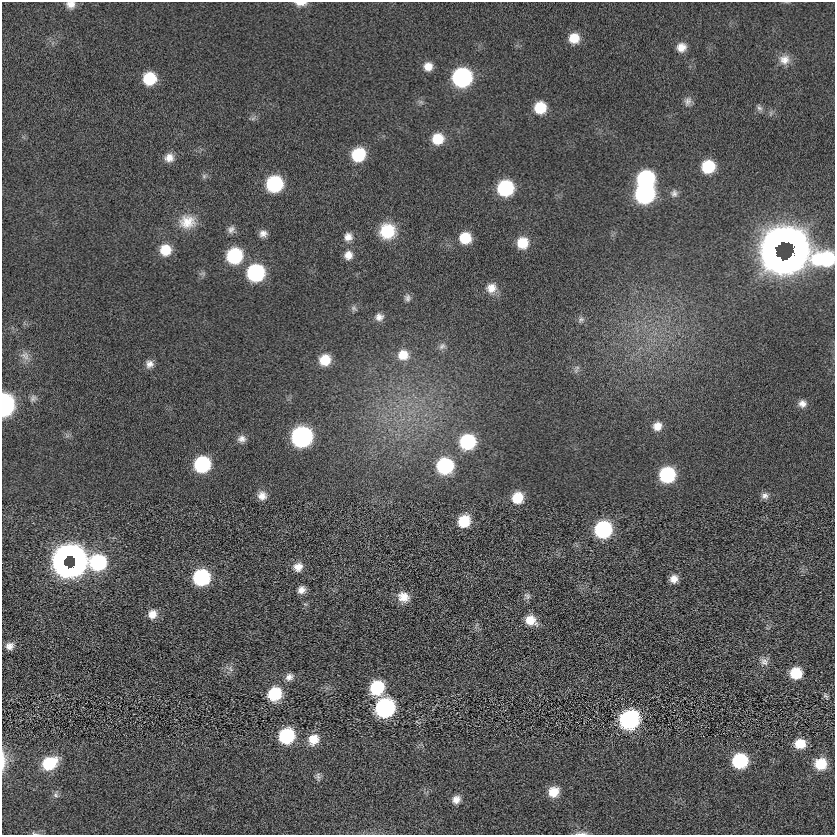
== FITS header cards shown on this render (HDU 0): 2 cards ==
NAXIS1  =                  833
NAXIS2  =                  833

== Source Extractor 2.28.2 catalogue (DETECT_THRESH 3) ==
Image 833 x 833 px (HDU 0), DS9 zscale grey, 1 PNG px = 1 image px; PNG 837 x 837 px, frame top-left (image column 1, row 833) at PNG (2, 2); no overlay
Background 0.0477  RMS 4.7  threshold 14.2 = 3 sigma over >= 5 px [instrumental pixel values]
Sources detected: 103; all 103 listed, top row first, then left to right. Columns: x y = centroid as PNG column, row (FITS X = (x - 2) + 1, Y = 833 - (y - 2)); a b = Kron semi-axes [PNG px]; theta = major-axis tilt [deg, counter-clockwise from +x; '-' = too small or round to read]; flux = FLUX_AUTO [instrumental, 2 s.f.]
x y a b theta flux
300 3 12 5 0 2400
71 5 10 8 -6 2200
574 38 11 11 - 5700
681 47 10 9 - 3400
784 60 15 13 5 3500
428 66 10 9 - 3300
462 77 12 12 - 65000
149 78 11 11 - 13000
688 101 13 9 74 1800
421 102 8 6 -21 880
540 108 11 11 - 9500
759 108 10 7 -57 1100
770 113 9 4 81 620
253 118 8 5 31 820
438 139 12 11 - 7900
358 155 12 11 - 17000
169 158 12 11 - 3100
708 167 11 10 - 14000
204 176 8 6 -90 820
646 179 12 11 - 42000
274 184 12 11 - 32000
505 188 11 11 - 29000
674 193 10 10 - 1500
645 194 12 12 - 68000
187 222 23 18 6 7500
231 229 10 9 - 1600
387 231 16 15 - 12000
263 234 9 8 - 1900
348 237 10 10 - 2500
465 238 11 10 - 8500
785 241 19 8 -20 100000
522 243 12 11 - 7400
779 243 20 8 33 93000
794 247 19 4 -88 61000
165 250 12 12 - 7300
348 255 10 9 - 2900
234 256 12 11 - 28000
791 256 27 6 53 85000
779 258 18 9 -33 100000
824 259 108 38 -9 100000
256 273 12 11 - 44000
202 274 10 6 7 880
491 288 13 12 - 3800
407 298 10 8 -86 1300
354 308 9 7 -41 950
379 317 11 10 - 2100
581 320 10 8 32 1100
442 346 11 9 22 1500
403 355 14 13 - 5600
25 356 14 11 -41 2400
325 360 12 11 - 7200
149 364 10 10 - 2200
576 371 8 7 - 1000
33 398 10 8 43 1300
802 404 9 9 - 2100
5 405 13 8 88 93000
657 426 11 10 - 3400
302 437 12 12 - 90000
242 439 10 9 - 1900
467 442 12 12 - 26000
202 464 12 11 - 31000
445 466 12 12 - 32000
667 475 12 11 - 29000
262 496 10 10 - 2800
765 496 9 9 - 1600
517 498 11 11 - 8000
464 521 12 10 55 10000
603 529 12 11 - 41000
70 557 24 21 -3 190000
98 562 28 13 23 38000
65 566 11 5 -33 43000
298 567 12 11 - 3200
201 577 11 11 - 35000
674 579 8 8 - 2700
301 590 8 8 - 2300
527 596 9 8 - 1200
403 597 14 12 -31 4400
152 614 11 10 - 3300
531 620 13 10 -32 5200
476 625 10 4 67 740
10 646 10 8 12 2200
764 661 13 11 31 2000
230 669 10 7 -54 1400
796 673 10 9 - 9400
289 677 11 9 34 2000
377 688 12 11 - 19000
275 694 12 11 - 16000
826 696 10 6 -60 840
385 708 13 12 - 57000
629 720 13 12 - 57000
287 736 12 11 - 23000
313 739 14 12 48 5200
800 744 12 10 3 5900
3 760 27 7 89 3700
740 761 12 12 - 22000
49 763 15 11 28 14000
821 764 13 13 - 9400
318 777 11 7 -84 1200
553 792 12 11 - 5500
56 795 10 7 87 1200
456 799 10 9 - 2400
35 833 10 4 -14 660
581 833 17 4 0 1400
At the frame edge (FLAGS 8, measured only in part): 7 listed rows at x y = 300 3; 71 5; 824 259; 5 405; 3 760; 35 833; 581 833